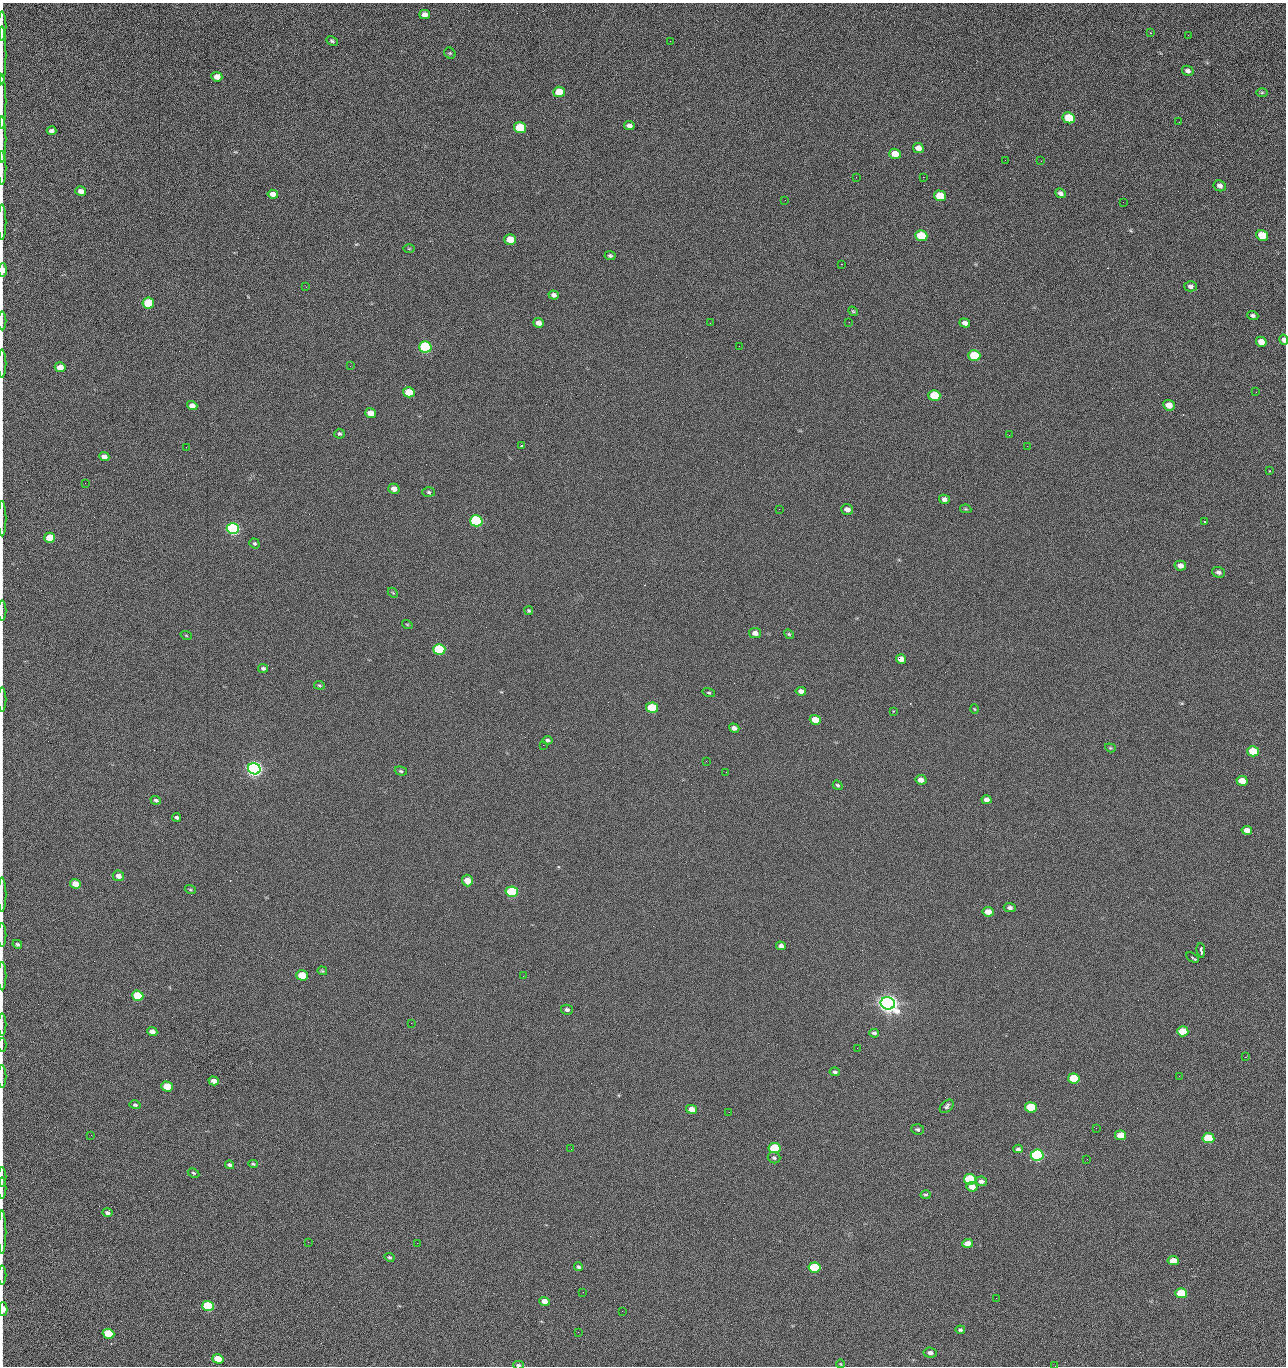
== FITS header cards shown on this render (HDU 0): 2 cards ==
NAXIS1  =                 1284 /fastest changing axis
NAXIS2  =                 1364 /next to fastest changing axis

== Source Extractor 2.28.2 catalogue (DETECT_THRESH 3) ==
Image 1284 x 1364 px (HDU 0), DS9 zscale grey, 1 PNG px = 1 image px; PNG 1288 x 1368 px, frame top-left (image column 1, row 1364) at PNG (2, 3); each listed source drawn as its Kron ellipse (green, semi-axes under 4 px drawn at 4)
Background 126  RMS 14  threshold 43.5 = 3 sigma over >= 5 px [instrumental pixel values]
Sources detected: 206; all 206 listed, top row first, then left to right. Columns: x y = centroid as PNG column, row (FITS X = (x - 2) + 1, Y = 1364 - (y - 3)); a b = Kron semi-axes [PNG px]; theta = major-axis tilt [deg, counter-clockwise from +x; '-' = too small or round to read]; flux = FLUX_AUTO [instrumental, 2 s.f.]
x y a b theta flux
425 14 5 4 - 4.9e+03
2 26 14 2 90 2.7e+03
1151 33 3 2 - 6.6e+02
1188 35 2 2 - 1.3e+03
332 41 6 4 -28 1.7e+03
670 41 2 2 - 2.3e+03
450 53 6 5 - 1.5e+03
2 55 29 2 90 4.8e+03
1188 71 6 4 -29 2.7e+03
217 77 5 4 - 8.2e+03
559 92 6 5 - 2.3e+04
1262 92 5 4 - 1.1e+03
2 102 27 2 90 5.4e+03
1069 118 6 5 - 4.4e+04
1179 122 2 2 - 1.2e+03
629 126 5 4 - 3.6e+03
520 128 6 5 - 5.3e+04
51 131 5 4 - 2.6e+03
2 139 23 2 90 4.1e+03
918 148 5 5 - 6.2e+03
895 154 6 5 - 1.6e+04
1005 160 2 2 - 1.3e+03
1041 161 2 2 - 1.9e+03
2 168 17 2 90 2.4e+03
856 177 2 2 - 2.4e+03
923 177 2 2 - 3.1e+04
1220 186 6 5 - 3.8e+03
81 191 5 4 - 5.0e+03
1060 193 5 4 - 2.9e+03
273 194 5 4 - 5.6e+03
940 196 6 5 - 2.8e+04
785 200 2 2 - 5.7e+02
1123 202 2 2 - 7.8e+02
2 222 17 2 90 3.2e+03
1262 235 6 5 - 2.5e+04
921 236 6 5 - 4.2e+04
510 239 6 5 - 2.0e+04
409 249 6 4 0 1.0e+03
610 256 5 4 - 1.8e+03
841 264 2 2 - 2.7e+04
3 270 7 3 89 8.9e+03
1191 286 6 5 - 2.6e+03
306 287 3 2 - 8.3e+02
554 295 5 4 - 3.0e+03
148 303 6 5 - 5.1e+04
853 311 5 4 - 1.1e+03
1253 315 6 4 -20 2.3e+03
2 321 9 2 90 1.5e+03
849 322 3 2 - 8.0e+02
539 323 5 4 - 5.1e+03
710 323 2 2 - 3.5e+03
965 323 5 4 - 3.8e+03
1284 340 5 4 - 3.3e+03
1261 342 5 5 - 9.8e+03
739 346 2 2 - 4.5e+02
425 347 6 5 - 1.6e+05
974 355 6 5 - 3.9e+04
2 364 14 2 90 2.0e+03
350 366 2 2 - 2.5e+03
60 367 5 5 - 1.1e+04
409 392 6 5 - 2.0e+04
1256 392 2 2 - 1.4e+03
934 395 6 5 - 3.3e+04
1169 405 6 5 - 9.9e+03
192 406 5 4 - 5.0e+03
370 413 5 5 - 9.5e+03
339 434 5 5 - 1.6e+03
1009 435 2 2 - 1.4e+03
521 446 2 2 - 9.0e+02
1027 446 2 2 - 5.0e+02
186 447 2 2 - 2.9e+03
104 457 5 4 - 5.8e+03
1269 471 3 2 - 7.6e+02
85 483 2 2 - 8.9e+02
394 489 5 5 - 5.4e+03
429 492 6 5 - 1.7e+03
944 499 5 4 - 3.5e+03
779 509 2 2 - 4.9e+02
847 509 6 5 - 4.9e+03
966 509 6 4 -11 1.2e+03
2 519 18 2 90 2.9e+03
476 521 6 5 - 2.0e+05
1205 522 3 3 - 9.2e+02
233 528 6 5 - 3.3e+05
50 538 5 5 - 1.9e+04
254 543 5 4 - 1.6e+03
1180 566 6 5 - 5.6e+03
1218 572 6 5 - 2.8e+03
393 593 6 4 -43 1.2e+03
2 611 10 2 90 1.7e+03
529 611 4 4 - 1.3e+03
407 624 5 3 - 9.1e+02
755 633 6 5 - 5.2e+03
789 634 5 4 - 1.3e+03
186 635 6 3 -20 9.0e+02
439 649 6 5 - 9.0e+04
901 659 5 5 - 7.1e+03
263 668 5 4 - 2.1e+03
319 685 5 3 - 1.1e+03
801 691 5 4 - 3.9e+03
709 693 6 4 -18 1.4e+03
2 700 12 2 90 1.9e+03
652 708 6 5 - 6.9e+04
974 709 5 3 - 7.8e+02
894 711 3 2 - 1.2e+03
815 720 6 4 -18 1.4e+04
734 728 5 4 - 3.7e+03
548 740 5 4 - 2.5e+03
543 745 2 2 - 3.4e+03
1110 748 5 4 - 1.2e+03
1253 751 6 5 - 2.7e+04
706 761 2 2 - 2.2e+03
254 769 6 5 - 7.3e+05
401 771 6 4 -19 1.6e+03
726 772 2 2 - 2.6e+03
921 780 5 4 - 5.8e+03
1242 781 5 5 - 1.3e+04
838 785 5 3 - 1.3e+03
156 800 5 4 - 1.8e+03
987 800 5 4 - 4.1e+03
176 817 4 4 - 2.0e+03
1247 830 5 4 - 6.1e+03
118 876 6 5 - 5.6e+03
467 881 6 5 - 1.4e+04
75 884 5 4 - 1.0e+04
190 890 6 3 -20 1.1e+03
512 892 6 5 - 1.3e+05
2 895 17 2 90 2.6e+03
1010 908 6 4 -6 2.9e+03
988 912 5 4 - 9.4e+03
2 935 12 2 90 1.8e+03
17 944 5 4 - 1.7e+03
781 946 5 4 - 3.4e+03
1201 950 7 3 -82 4.4e+03
1192 958 7 2 -30 2.3e+03
322 971 5 3 - 1.2e+03
302 975 6 5 - 3.3e+04
2 976 14 2 90 2.3e+03
523 976 2 2 - 2.1e+03
138 996 6 5 - 5.3e+04
888 1003 7 6 - 1.2e+06
567 1010 6 5 - 2.3e+03
411 1023 2 2 - 5.4e+03
2 1024 11 2 90 1.8e+03
1183 1031 6 5 - 2.9e+04
152 1032 5 4 - 6.1e+03
874 1033 5 4 - 2.2e+03
2 1045 7 2 90 7.6e+02
857 1048 2 2 - 1.4e+03
1245 1057 3 2 - 2.0e+03
835 1072 5 4 - 2.0e+03
2 1076 11 2 90 2.1e+03
1179 1076 2 2 - 2.7e+03
1074 1078 6 5 - 4.8e+04
214 1081 5 4 - 5.6e+03
167 1086 6 5 - 3.1e+04
135 1105 6 4 -16 1.8e+03
947 1106 8 5 42 2.5e+03
1031 1107 6 5 - 4.5e+04
691 1109 5 4 - 8.7e+03
729 1112 2 2 - 1.0e+03
1096 1128 2 2 - 4.2e+02
917 1129 6 5 - 2.0e+03
91 1135 2 2 - 2.5e+03
1121 1135 5 4 - 1.7e+04
1208 1138 6 5 - 5.9e+04
775 1148 6 5 - 7.9e+04
571 1149 3 2 - 9.3e+02
1018 1149 4 3 - 2.1e+03
1037 1155 6 5 - 2.8e+05
774 1158 6 5 - 2.1e+03
1087 1159 2 2 - 1.3e+03
253 1164 5 4 - 1.2e+03
229 1165 4 3 - 2.6e+03
193 1173 6 4 -27 1.4e+03
2 1177 10 2 90 1.6e+03
970 1179 6 5 - 8.5e+04
981 1181 6 4 -11 3.7e+03
972 1187 5 5 - 9.8e+03
2 1188 10 2 90 1.9e+03
925 1195 5 3 - 1.3e+03
107 1213 5 4 - 2.3e+03
2 1232 21 2 90 3.7e+03
308 1242 2 2 - 2.0e+03
417 1243 2 2 - 5.4e+03
968 1243 5 4 - 8.9e+03
389 1257 5 4 - 1.5e+03
1173 1261 5 4 - 1.4e+04
578 1267 4 3 - 1.5e+03
814 1267 6 5 - 8.1e+04
2 1275 9 2 90 1.4e+03
583 1292 2 2 - 5.3e+02
1181 1293 6 5 - 4.6e+04
996 1298 2 2 - 2.7e+03
544 1301 5 4 - 7.4e+03
208 1306 6 5 - 1.0e+05
3 1309 7 4 -90 1.4e+04
622 1311 2 2 - 7.6e+02
960 1330 4 4 - 1.9e+03
578 1332 2 2 - 3.7e+03
109 1334 6 5 - 5.4e+04
930 1353 7 5 -7 3.7e+03
218 1359 6 4 -17 1.9e+04
841 1364 4 3 - 6.9e+02
518 1365 5 3 - 1.7e+03
1055 1366 2 2 - 2.0e+03
At the frame edge (FLAGS 8, measured only in part): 26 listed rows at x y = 2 26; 2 55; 2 102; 2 139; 2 168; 2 222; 3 270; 2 321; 1284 340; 2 364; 2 519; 2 611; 2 700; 2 895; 2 935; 2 976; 2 1024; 2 1045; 2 1076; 2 1177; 2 1188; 2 1232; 2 1275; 3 1309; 518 1365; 1055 1366

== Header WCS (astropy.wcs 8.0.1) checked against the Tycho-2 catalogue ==
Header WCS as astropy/WCSLIB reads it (CRVAL/CRPIX/CD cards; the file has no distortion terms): RA---TAN/DEC--TAN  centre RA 15:41:40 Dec +52:00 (235.42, +51.99 deg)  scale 1.26 arcsec/px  FOV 26.9' x 28.5'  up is +92 deg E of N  parity flipped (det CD > 0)
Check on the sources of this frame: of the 60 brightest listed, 10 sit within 2.0 arcsec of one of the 12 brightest Tycho-2 stars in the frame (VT <= 12.29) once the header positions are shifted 0.63 arcsec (0.17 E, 0.61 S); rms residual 0.84 arcsec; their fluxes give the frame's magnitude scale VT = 24.51 - 2.5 log10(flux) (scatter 0.24 mag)
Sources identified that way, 10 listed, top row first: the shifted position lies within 2.0 arcsec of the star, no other Tycho-2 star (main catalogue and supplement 1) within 4.0 arcsec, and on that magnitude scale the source's flux lands within +1.5 / -3 mag of the star's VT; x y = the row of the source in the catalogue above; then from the Tycho-2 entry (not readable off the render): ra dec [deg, ICRS J2000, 3 dp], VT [Tycho-2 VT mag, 2 dp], TYC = Tycho-2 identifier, HIP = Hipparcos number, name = IAU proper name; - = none
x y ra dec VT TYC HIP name
425 347 235.614 +52.064 11.61 3489-1132-1 - -
476 521 235.514 +52.049 11.19 3489-1407-1 - -
233 528 235.515 +52.133 11.12 3489-1380-1 - -
254 769 235.378 +52.130 9.31 3489-1322-1 76850 -
512 892 235.303 +52.042 11.52 3489-958-1 - -
888 1003 235.232 +51.912 9.59 3489-824-1 - -
1037 1155 235.143 +51.862 10.97 3489-1016-1 - -
970 1179 235.131 +51.886 12.29 3489-908-1 - -
814 1267 235.084 +51.941 11.45 3489-1346-1 - -
208 1306 235.075 +52.152 11.74 3489-912-1 - -